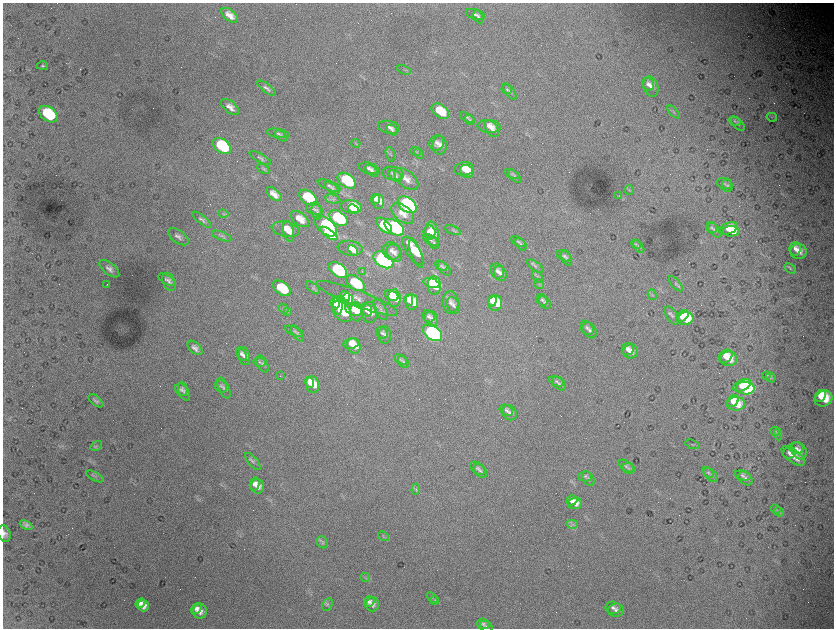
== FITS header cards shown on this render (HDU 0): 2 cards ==
NAXIS1  =                 1663 / length of data axis 1
NAXIS2  =                 1252 / length of data axis 2

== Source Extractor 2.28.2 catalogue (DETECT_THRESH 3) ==
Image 1663 x 1252 px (HDU 0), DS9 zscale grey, zoomed out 1/2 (1 PNG px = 2 x 2 image px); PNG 836 x 630 px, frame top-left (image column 2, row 1251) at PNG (3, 3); each listed source drawn as its Kron ellipse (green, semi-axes under 4 px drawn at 4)
Background 6740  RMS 110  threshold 316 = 3 sigma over >= 5 px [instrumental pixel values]
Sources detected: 267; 35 cannot appear on this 1/2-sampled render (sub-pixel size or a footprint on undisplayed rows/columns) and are neither listed nor drawn; the other 232 listed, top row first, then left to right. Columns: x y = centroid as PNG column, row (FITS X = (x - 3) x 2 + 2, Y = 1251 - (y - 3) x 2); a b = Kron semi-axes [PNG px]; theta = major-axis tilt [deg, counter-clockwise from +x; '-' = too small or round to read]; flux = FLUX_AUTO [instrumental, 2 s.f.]
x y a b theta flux
475 14 9 5 -17 6.7e+04
230 15 10 5 -38 2.1e+05
478 17 7 4 -63 4.8e+04
42 66 6 3 -1 2.3e+04
404 70 7 2 -22 2.9e+04
648 84 7 5 -63 8.1e+04
651 87 10 7 -74 1.3e+05
267 88 11 4 -38 7.1e+04
507 89 5 4 - 3.5e+04
510 92 9 4 -53 5.6e+04
230 107 11 5 -40 1.5e+05
440 111 10 6 -37 6.9e+05
673 112 8 3 -47 2.9e+04
48 114 10 7 -38 1.9e+06
772 117 5 1 - 1.5e+04
467 118 8 4 -27 3.7e+04
470 120 5 4 - 3.2e+04
735 121 6 4 -17 3.5e+04
738 124 8 5 -47 4.8e+04
489 126 11 6 -5 1.6e+05
389 127 11 6 -11 9.5e+04
492 129 9 5 -60 1.3e+05
392 130 6 4 -44 4.9e+04
278 133 12 4 -10 6.3e+04
281 136 7 4 -40 4.2e+04
356 143 4 2 - 1.6e+04
437 143 8 7 - 1.0e+05
440 145 9 7 89 1.3e+05
222 146 10 6 -35 2.6e+06
415 151 5 3 - 2.7e+04
419 153 6 3 -66 3.0e+04
390 154 7 4 -74 3.9e+04
260 158 12 4 -27 6.7e+04
369 168 10 5 -12 9.9e+04
263 169 7 3 -30 3.6e+04
464 169 10 6 10 3.4e+05
372 171 8 4 -38 6.8e+04
467 171 7 6 - 3.1e+05
393 174 11 6 -12 9.7e+04
512 174 8 3 -22 3.4e+04
396 176 7 5 -41 6.0e+04
515 176 8 3 -43 3.3e+04
406 179 14 8 -40 2.2e+05
347 181 10 6 -36 1.9e+06
725 184 8 5 -18 5.5e+04
329 186 12 4 -21 6.7e+04
727 186 6 5 - 5.0e+04
332 188 8 4 -34 5.1e+04
629 190 5 2 - 1.9e+04
274 194 9 5 -38 2.1e+05
619 196 3 2 - 1.4e+04
308 198 10 6 -36 1.4e+06
333 199 8 3 -11 5.1e+04
375 199 5 4 - 1.1e+05
378 202 7 5 -87 1.7e+05
407 205 10 7 -35 7.5e+06
351 207 11 6 -5 7.9e+05
314 209 9 5 -16 6.8e+04
354 209 6 3 -42 4.4e+05
317 211 9 5 -81 7.0e+04
403 213 13 7 -39 2.6e+05
224 214 5 2 - 2.5e+04
338 218 10 6 -35 3.0e+06
300 219 10 6 -38 2.9e+05
202 220 12 4 -39 5.6e+04
326 226 13 7 -40 3.3e+06
384 226 9 5 -46 9.7e+05
394 227 11 6 -34 4.9e+06
712 227 6 5 - 3.5e+04
286 229 14 7 -12 3.1e+05
728 229 10 5 21 3.7e+05
453 230 8 3 -21 3.8e+04
715 230 8 5 -56 5.3e+04
288 231 10 5 -77 2.1e+05
731 231 8 5 -1 3.4e+05
329 233 10 4 -34 1.5e+06
429 233 7 6 - 2.1e+05
432 235 13 6 -81 4.0e+05
222 236 10 3 -21 4.9e+04
178 237 12 6 -35 9.8e+04
431 240 8 4 -30 5.0e+04
518 241 8 4 -29 4.3e+04
434 243 7 4 -52 3.9e+04
521 244 7 4 -56 4.9e+04
636 244 5 4 - 2.5e+04
639 246 7 4 -55 4.2e+04
350 248 12 7 -8 2.2e+05
795 249 7 5 77 1.1e+05
353 250 6 3 -44 1.1e+05
392 251 9 8 - 1.1e+05
413 251 16 6 -57 4.0e+05
799 251 8 8 - 1.7e+05
394 253 9 7 -60 1.2e+05
416 253 15 5 -71 4.2e+05
564 256 8 4 -29 4.6e+04
567 258 8 4 -65 5.2e+04
383 260 11 7 -35 1.1e+07
441 266 7 4 -28 3.9e+04
535 266 9 4 -37 5.5e+04
109 269 12 6 -38 1.1e+05
444 269 8 4 -50 4.9e+04
790 269 6 3 -37 2.9e+04
338 270 10 6 -36 3.3e+06
362 271 3 2 - 1.3e+04
497 271 7 6 - 9.0e+04
500 274 8 6 -71 9.7e+04
538 277 7 3 -51 3.6e+04
167 280 9 4 -30 5.6e+04
169 282 9 6 -68 7.8e+04
355 283 11 6 -36 1.3e+06
431 283 8 4 -19 8.1e+05
539 284 5 2 - 1.8e+04
676 284 9 4 -50 5.2e+04
107 285 2 1 - 1.9e+04
434 286 9 6 -87 1.2e+06
282 288 10 6 -36 1.3e+06
313 288 8 4 -41 4.6e+04
652 295 5 3 - 2.4e+04
345 296 5 4 - 1.8e+05
391 296 7 5 -21 4.6e+05
348 298 6 3 -51 1.6e+05
357 298 44 8 -21 2.7e+05
394 298 9 6 -89 7.2e+05
409 300 6 4 -76 2.3e+05
542 300 6 5 - 4.2e+04
492 301 5 4 - 3.8e+05
412 302 8 6 -84 3.7e+05
451 302 11 8 -85 1.2e+05
545 302 7 5 -53 5.7e+04
335 303 5 3 - 5.4e+05
495 303 7 7 - 5.6e+05
338 305 9 4 -87 8.4e+05
453 305 8 6 -62 8.1e+04
284 309 5 3 - 3.3e+04
354 310 9 6 -19 2.9e+05
367 310 6 5 - 1.5e+05
380 310 11 5 -62 7.9e+04
342 311 12 8 -51 1.3e+06
287 312 4 2 - 1.8e+04
357 312 9 6 -86 3.4e+05
370 312 10 7 -87 2.3e+05
429 316 6 5 - 5.6e+04
672 316 10 5 -58 6.8e+04
682 316 7 4 38 5.6e+05
432 319 8 6 -72 8.8e+04
685 319 8 6 12 7.5e+05
587 328 8 6 -51 6.5e+04
590 330 8 6 -55 8.1e+04
294 331 10 4 -22 4.8e+04
382 333 6 5 - 4.9e+04
433 333 10 7 -35 9.8e+06
297 334 9 4 -57 5.9e+04
385 335 9 6 -88 7.3e+04
351 344 7 5 11 2.3e+05
354 346 8 6 -63 3.1e+05
195 348 9 5 -42 1.1e+05
628 349 6 6 - 1.0e+05
631 351 7 7 - 1.3e+05
242 354 7 4 -61 6.1e+04
244 356 9 5 -80 1.0e+05
726 356 7 5 41 2.7e+05
401 359 7 4 -31 3.7e+04
728 359 8 7 - 3.6e+05
260 362 6 4 -14 3.8e+04
404 362 7 4 -55 4.5e+04
262 364 9 5 -62 6.2e+04
767 375 3 2 - 1.0e+04
280 376 2 1 - 5.3e+03
771 377 5 4 - 3.3e+04
557 381 7 4 -21 4.7e+04
310 382 5 4 - 2.1e+05
559 384 8 5 -47 5.6e+04
313 385 8 6 -79 4.0e+05
742 385 9 5 25 1.4e+06
221 386 7 5 -53 4.1e+04
224 388 11 5 -67 6.2e+04
746 388 9 6 -7 1.8e+06
181 390 7 5 -51 5.7e+04
184 391 10 5 -67 7.8e+04
821 396 6 5 - 3.4e+05
824 399 9 7 23 5.3e+05
96 401 8 4 -38 5.6e+04
733 401 6 5 - 2.9e+05
736 404 9 6 3 4.5e+05
506 410 7 5 -28 5.8e+04
509 413 8 6 -49 8.1e+04
775 431 5 3 - 2.2e+04
778 434 6 3 -85 3.3e+04
692 444 7 2 -19 2.0e+04
96 446 6 4 36 3.8e+04
796 448 7 5 -15 6.3e+04
799 451 9 7 -58 1.2e+05
789 453 6 5 - 9.2e+04
793 456 14 6 -36 2.4e+05
253 462 10 4 -49 5.6e+04
626 466 8 5 -35 5.3e+04
477 468 8 5 -37 5.8e+04
629 469 6 5 - 5.0e+04
480 471 8 5 -47 6.2e+04
708 472 6 4 -38 4.3e+04
711 475 9 5 -43 5.9e+04
742 475 8 4 -18 4.9e+04
95 476 10 4 -28 4.5e+04
585 476 7 5 -1 4.7e+04
745 478 8 6 -47 7.2e+04
588 479 8 5 -55 6.0e+04
255 484 6 5 - 9.3e+04
258 486 7 6 - 1.6e+05
416 489 6 2 87 2.1e+04
572 500 6 5 - 1.3e+05
575 503 7 6 - 1.8e+05
776 509 5 4 - 2.8e+04
779 512 5 4 - 2.9e+04
572 524 5 4 - 5.1e+04
26 525 7 4 -26 7.9e+04
4 534 8 6 -70 1.0e+05
383 536 6 3 -33 3.5e+04
322 542 6 5 - 5.2e+04
365 578 5 2 - 2.1e+04
432 597 6 3 -42 3.6e+04
435 600 4 4 - 3.1e+04
369 602 6 5 - 6.9e+04
140 603 5 4 - 9.0e+04
327 604 7 5 62 4.5e+04
372 604 7 6 - 1.1e+05
143 606 6 5 - 1.5e+05
613 608 7 6 - 7.4e+04
197 609 6 4 51 8.9e+04
616 610 8 6 0 9.0e+04
200 611 7 7 - 1.5e+05
483 624 6 5 - 4.1e+04
486 626 7 5 -34 4.9e+04
At the frame edge (FLAGS 8, measured only in part): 1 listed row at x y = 4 534
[35 sub-pixel or undisplayed-footprint detections neither listed nor drawn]